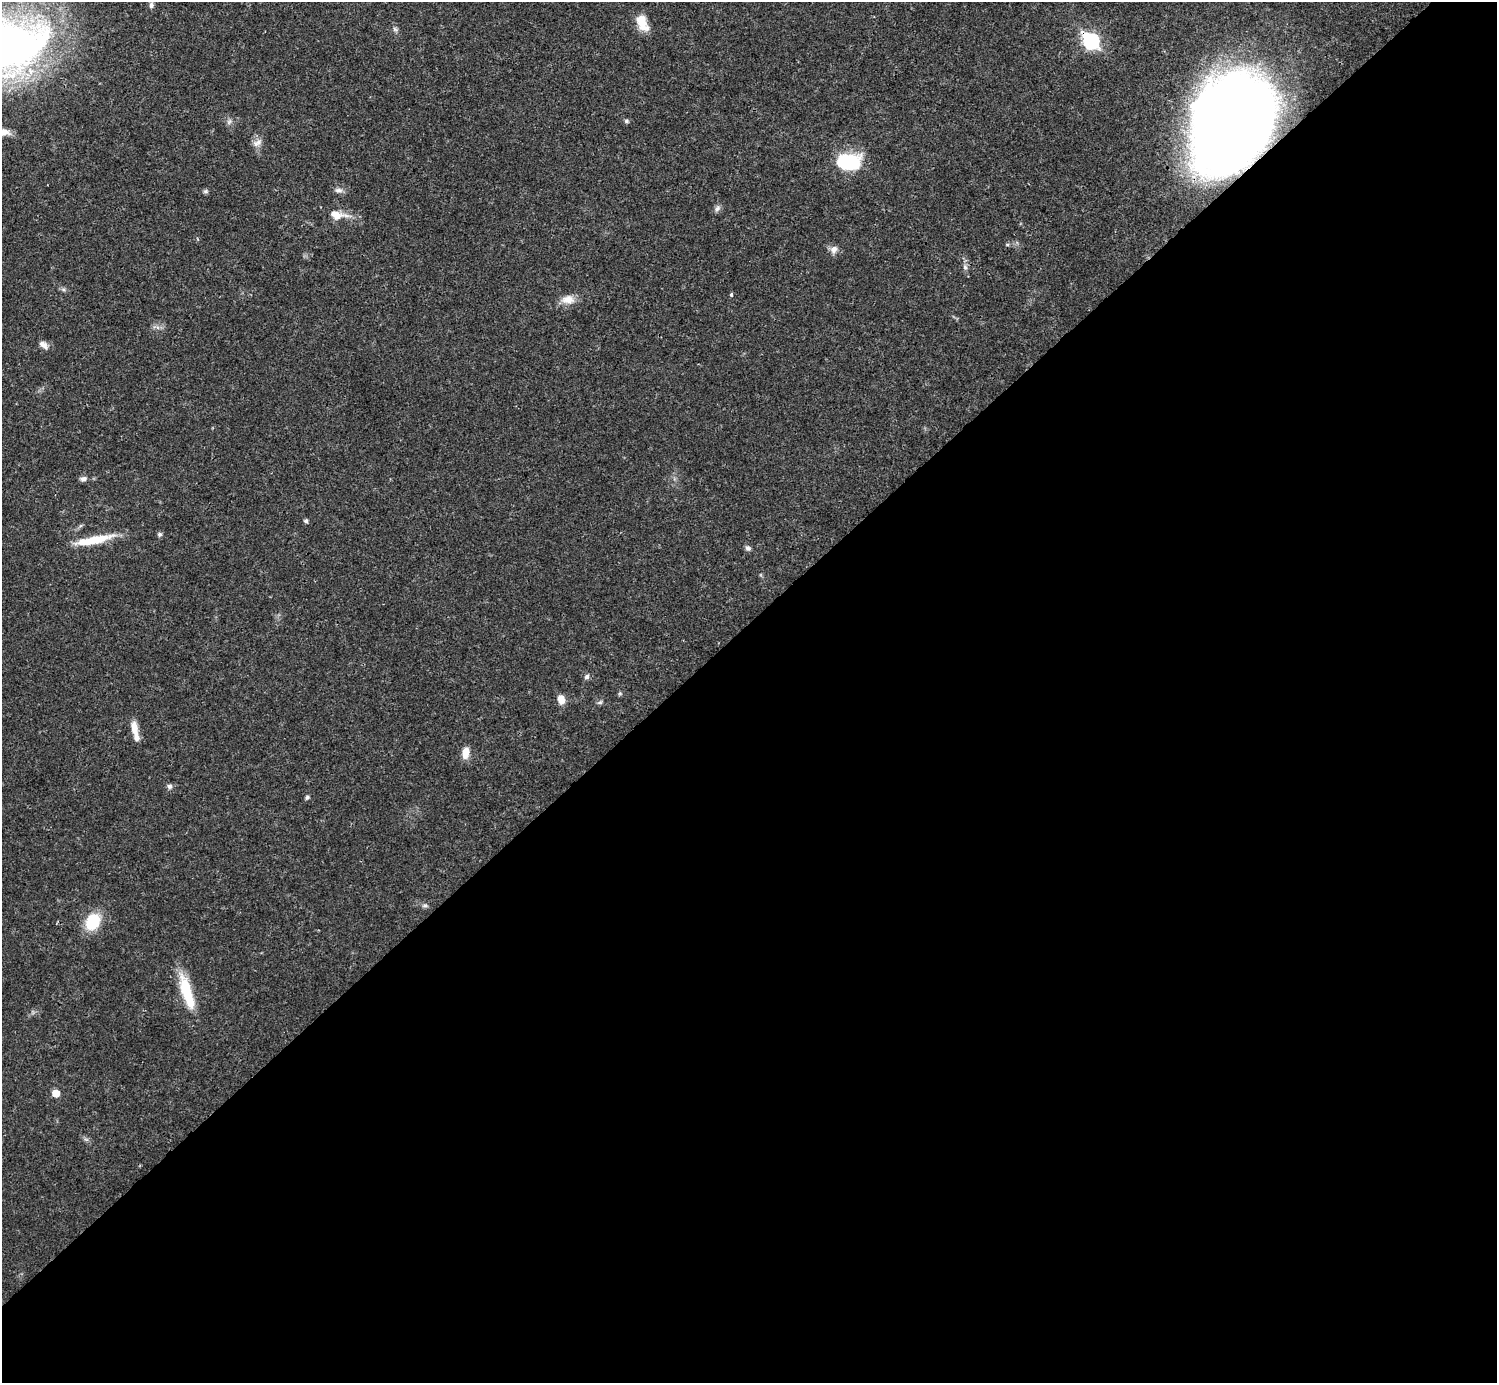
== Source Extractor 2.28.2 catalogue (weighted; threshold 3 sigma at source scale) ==
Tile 15 of 4 x 4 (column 3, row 4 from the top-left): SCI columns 2990-4484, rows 158-1538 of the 5981 x 5981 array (HDU 1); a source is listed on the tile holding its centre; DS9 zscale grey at full resolution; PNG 1499 x 1385 px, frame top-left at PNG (2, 2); no overlay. Shown black and unused: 55% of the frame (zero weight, under 3 of 4 exposures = <1% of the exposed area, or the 3 px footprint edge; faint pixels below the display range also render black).
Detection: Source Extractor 2.28.2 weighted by HDU 2 'WHT'; one run over the whole footprint, this tile lists its part. Background 0.0208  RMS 0.0022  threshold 0.01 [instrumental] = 3 sigma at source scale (4.5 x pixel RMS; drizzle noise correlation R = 1.50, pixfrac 1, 0.05/0.05 arcsec/px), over >= 5 px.
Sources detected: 39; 1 inside a brighter object's white glare — not listed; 1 inside a brighter listed object's ellipse — not listed separately; the other 37 listed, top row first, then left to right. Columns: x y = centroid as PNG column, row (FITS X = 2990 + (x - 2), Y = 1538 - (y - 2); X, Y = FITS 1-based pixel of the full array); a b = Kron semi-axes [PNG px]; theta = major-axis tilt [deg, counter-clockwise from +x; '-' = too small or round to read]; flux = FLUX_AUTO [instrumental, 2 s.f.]
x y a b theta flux
151 5 8 6 84 0.65
642 23 20 11 -64 3.9
395 29 7 5 -45 0.5
1091 41 9 7 -45 46
3 46 74 45 10 180
626 121 6 5 - 0.4
229 122 8 6 55 0.6
1232 123 80 60 61 320
4 132 14 10 -2 1.7
257 143 14 9 32 1.3
847 162 19 12 -1 19
338 190 12 6 -4 0.86
206 191 7 5 0 0.44
717 208 9 7 57 0.76
337 215 24 10 -8 3.4
834 249 10 8 49 1.3
965 267 9 6 -88 0.73
63 289 6 4 -19 0.43
731 295 5 4 - 0.36
568 299 18 11 5 2.5
43 345 13 7 -38 1.3
83 479 9 6 5 0.83
306 521 5 4 - 0.56
160 534 6 6 - 0.5
97 539 45 10 13 6.4
748 548 8 6 -40 0.64
587 677 7 6 - 0.61
561 699 10 7 -68 2.1
600 702 7 5 41 0.43
134 728 19 8 -82 2.5
466 753 14 8 82 2.2
169 786 7 6 - 0.62
307 797 6 5 - 0.42
425 905 6 5 - 0.47
93 922 15 12 54 9.4
186 992 45 12 -73 8.9
56 1093 5 5 - 3.7
Overlapping masked pixels (flux is a lower limit): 2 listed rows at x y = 1091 41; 1232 123
Isophote crosses this tile's border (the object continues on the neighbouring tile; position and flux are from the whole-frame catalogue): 2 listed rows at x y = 3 46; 4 132